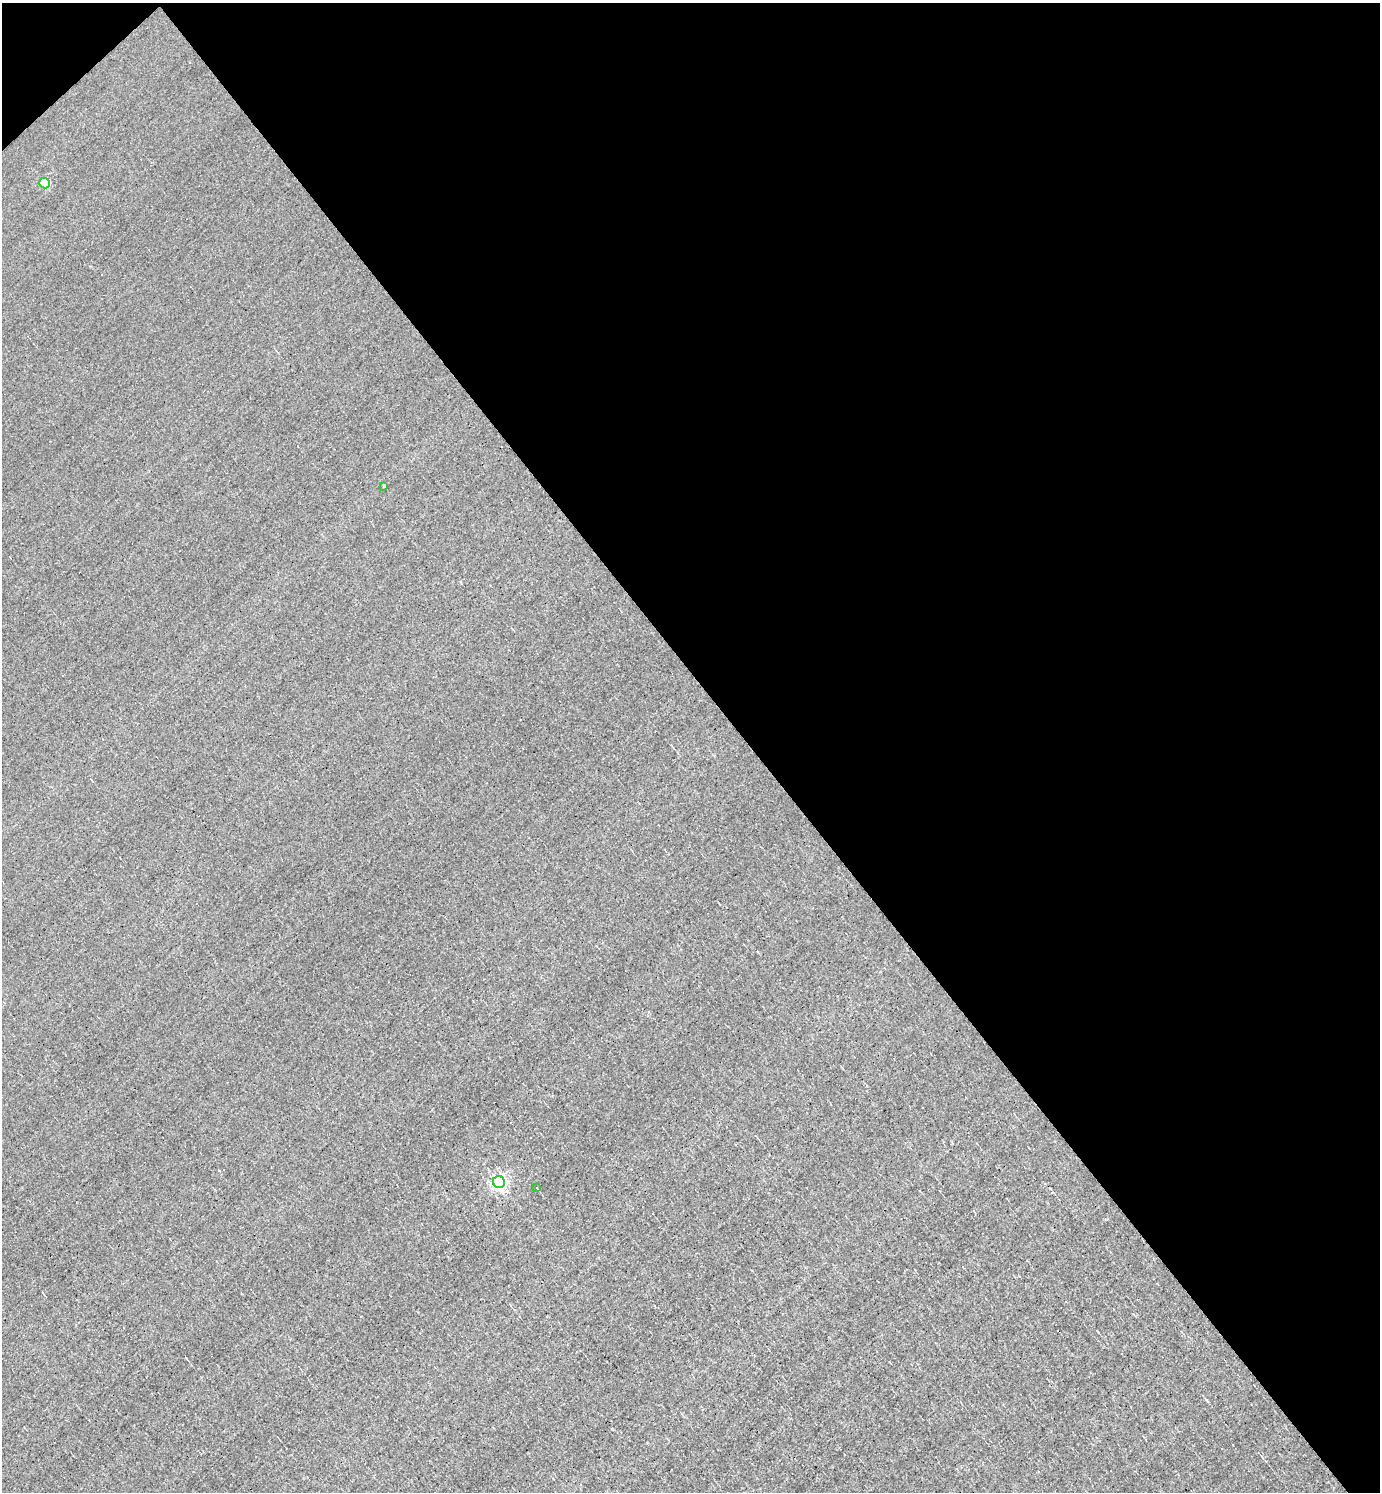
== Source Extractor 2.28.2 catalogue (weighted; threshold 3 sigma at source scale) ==
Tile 3 of 4 x 4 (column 3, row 1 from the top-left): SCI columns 3049-4426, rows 4470-5959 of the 5954 x 5959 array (HDU 1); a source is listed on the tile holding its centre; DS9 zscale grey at full resolution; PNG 1382 x 1494 px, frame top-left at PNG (2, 3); each listed source drawn as its Kron ellipse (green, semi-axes under 4 px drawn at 4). Shown black and unused: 46% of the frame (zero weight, under 3 of 4 exposures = <1% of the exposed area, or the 3 px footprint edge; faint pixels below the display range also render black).
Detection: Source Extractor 2.28.2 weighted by HDU 2 'WHT'; one run over the whole footprint, this tile lists its part. Background -0.00765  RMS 0.049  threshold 0.22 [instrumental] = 3 sigma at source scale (4.5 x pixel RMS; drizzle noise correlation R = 1.50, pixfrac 1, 0.05/0.05 arcsec/px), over >= 5 px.
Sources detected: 4; all 4 listed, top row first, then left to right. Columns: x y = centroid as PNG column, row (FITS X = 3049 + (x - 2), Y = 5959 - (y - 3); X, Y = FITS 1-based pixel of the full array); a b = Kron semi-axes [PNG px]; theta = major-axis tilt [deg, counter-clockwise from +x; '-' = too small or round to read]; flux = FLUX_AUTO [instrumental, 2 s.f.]
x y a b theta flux
45 183 5 5 - 300
383 486 4 3 - 6.9
499 1182 6 6 - 1300
537 1188 3 2 - 2.6